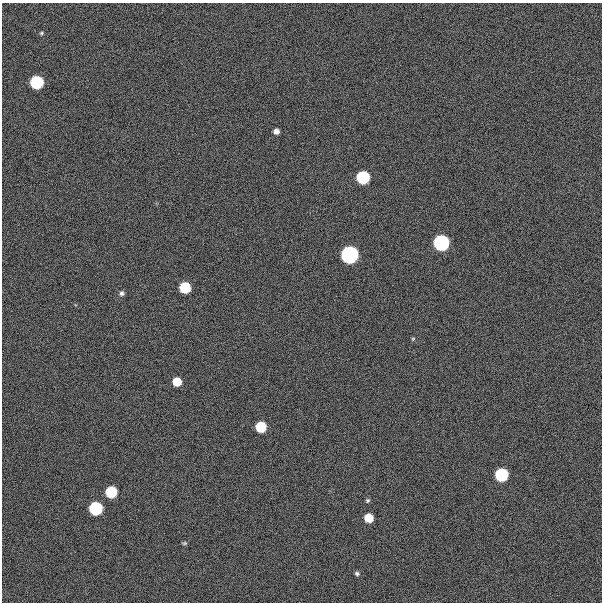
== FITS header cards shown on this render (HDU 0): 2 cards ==
NAXIS1  =                  600
NAXIS2  =                  600

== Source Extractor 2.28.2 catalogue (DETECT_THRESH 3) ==
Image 600 x 600 px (HDU 0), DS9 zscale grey, 1 PNG px = 1 image px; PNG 604 x 604 px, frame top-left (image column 1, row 600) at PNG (2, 3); no overlay
Background 300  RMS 19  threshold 57.8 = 3 sigma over >= 5 px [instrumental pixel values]
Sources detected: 18; all 18 listed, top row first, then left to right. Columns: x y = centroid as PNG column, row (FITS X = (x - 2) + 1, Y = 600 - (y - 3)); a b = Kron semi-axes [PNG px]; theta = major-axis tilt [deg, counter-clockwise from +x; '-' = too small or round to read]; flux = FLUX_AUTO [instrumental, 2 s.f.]
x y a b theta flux
41 33 5 4 - 1.8e+03
37 82 7 7 - 2.2e+05
276 131 5 5 - 6.2e+03
363 177 7 7 - 2.1e+05
441 243 7 7 - 6.4e+05
349 255 7 7 - 1.1e+06
185 287 7 7 - 9.1e+04
121 293 7 6 - 3.3e+03
413 339 5 5 - 1.5e+03
177 382 6 6 - 3.0e+04
261 427 7 7 - 7.6e+04
501 475 7 7 - 2.1e+05
111 492 7 7 - 1.0e+05
368 500 5 5 - 2.1e+03
96 508 7 7 - 2.2e+05
369 518 6 6 - 3.2e+04
184 543 6 4 20 1.8e+03
357 573 6 5 - 2.8e+03